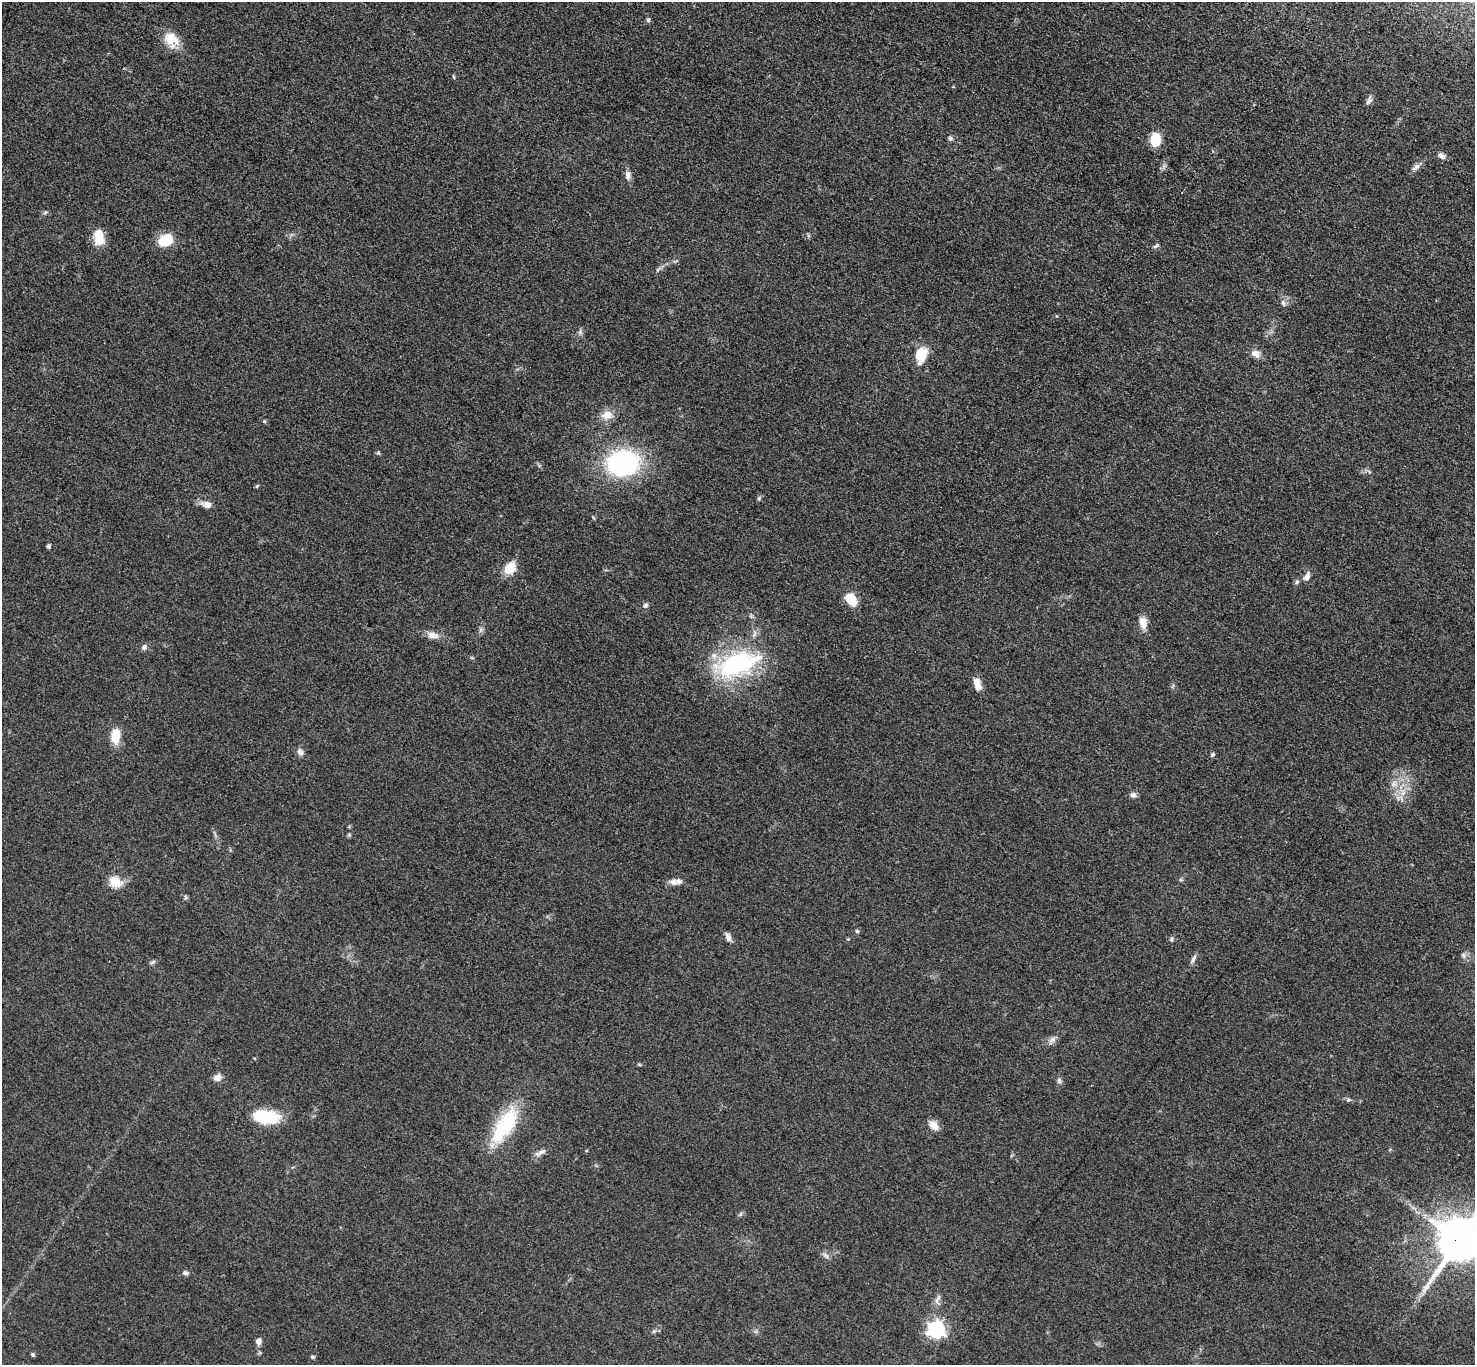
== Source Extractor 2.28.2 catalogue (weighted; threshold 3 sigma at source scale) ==
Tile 10 of 4 x 4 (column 2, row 3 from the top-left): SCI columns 1487-2959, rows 1526-2888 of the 5913 x 5919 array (HDU 1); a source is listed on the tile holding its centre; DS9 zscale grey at full resolution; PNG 1477 x 1367 px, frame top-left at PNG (2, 2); no overlay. Shown black and unused: <1% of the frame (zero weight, under 3 of 5 exposures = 1% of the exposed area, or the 3 px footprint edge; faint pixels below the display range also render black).
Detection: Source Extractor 2.28.2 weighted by HDU 2 'WHT'; one run over the whole footprint, this tile lists its part. Background 0.0536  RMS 0.0058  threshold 0.0259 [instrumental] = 3 sigma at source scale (4.5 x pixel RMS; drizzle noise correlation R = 1.50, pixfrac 1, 0.05/0.05 arcsec/px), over >= 5 px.
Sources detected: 65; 1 long thin detection or spike segment (spike, bleed or trail) — not listed; the other 64 listed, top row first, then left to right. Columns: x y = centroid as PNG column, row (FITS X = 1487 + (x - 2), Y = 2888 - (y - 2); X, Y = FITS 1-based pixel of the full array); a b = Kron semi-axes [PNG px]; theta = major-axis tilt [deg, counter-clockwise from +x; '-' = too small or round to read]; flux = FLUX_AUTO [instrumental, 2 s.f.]
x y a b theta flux
648 20 5 5 - 0.96
171 39 21 15 -55 11
1369 101 12 6 54 2
950 138 6 6 - 1.2
1155 139 14 10 85 12
1441 156 10 7 -39 2.4
1416 167 13 6 34 2.4
628 175 12 7 -86 2.8
45 212 5 5 - 0.92
99 237 20 12 -82 9.8
165 240 16 12 29 15
1156 246 9 4 26 1.1
1283 303 9 5 -65 1.6
580 332 7 5 47 1.3
1255 353 12 9 -16 4
921 355 22 14 75 11
607 415 17 12 10 6
264 421 5 4 - 0.68
623 463 27 21 5 94
257 486 6 3 71 0.61
759 498 6 4 72 0.85
207 505 12 7 -16 4.6
48 546 5 4 - 1.2
510 568 17 12 55 8.9
1307 576 12 7 59 2.8
1297 582 7 5 39 1.1
851 599 13 9 -55 12
645 605 7 6 - 1.3
1143 623 14 9 -81 5.8
433 635 16 9 -13 4.4
144 647 8 6 48 1.7
737 664 64 30 19 68
977 684 14 7 -77 5.9
115 736 14 8 87 13
300 752 10 7 -44 2.4
1212 754 6 5 - 0.89
1394 784 10 7 80 3
1403 793 8 5 45 2.5
1133 795 8 7 - 2.2
349 835 5 5 - 0.73
679 881 11 8 -8 3.2
115 882 6 6 - 31
186 897 6 5 - 0.94
857 931 5 5 - 0.83
728 937 11 6 -68 2.6
1171 939 7 5 62 1.1
1463 955 7 4 -88 1.2
1193 958 12 5 63 1.9
152 962 10 4 27 1.1
1052 1040 10 5 36 2.2
217 1078 10 8 28 3.1
1059 1080 8 6 -87 1.5
265 1117 24 12 -6 33
505 1125 49 19 57 40
934 1125 13 10 -50 4.5
541 1152 18 6 25 2.8
740 1214 6 4 88 0.9
1459 1240 14 12 42 2600
825 1255 11 4 -40 1.6
185 1273 8 5 -4 1.5
936 1329 8 8 - 150
258 1341 8 6 70 2.7
32 1354 5 5 - 0.9
312 1357 5 4 - 0.88
Overlapping masked pixels (flux is a lower limit): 1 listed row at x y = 1459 1240
Isophote crosses this tile's border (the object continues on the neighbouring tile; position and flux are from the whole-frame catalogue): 1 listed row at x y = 1459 1240